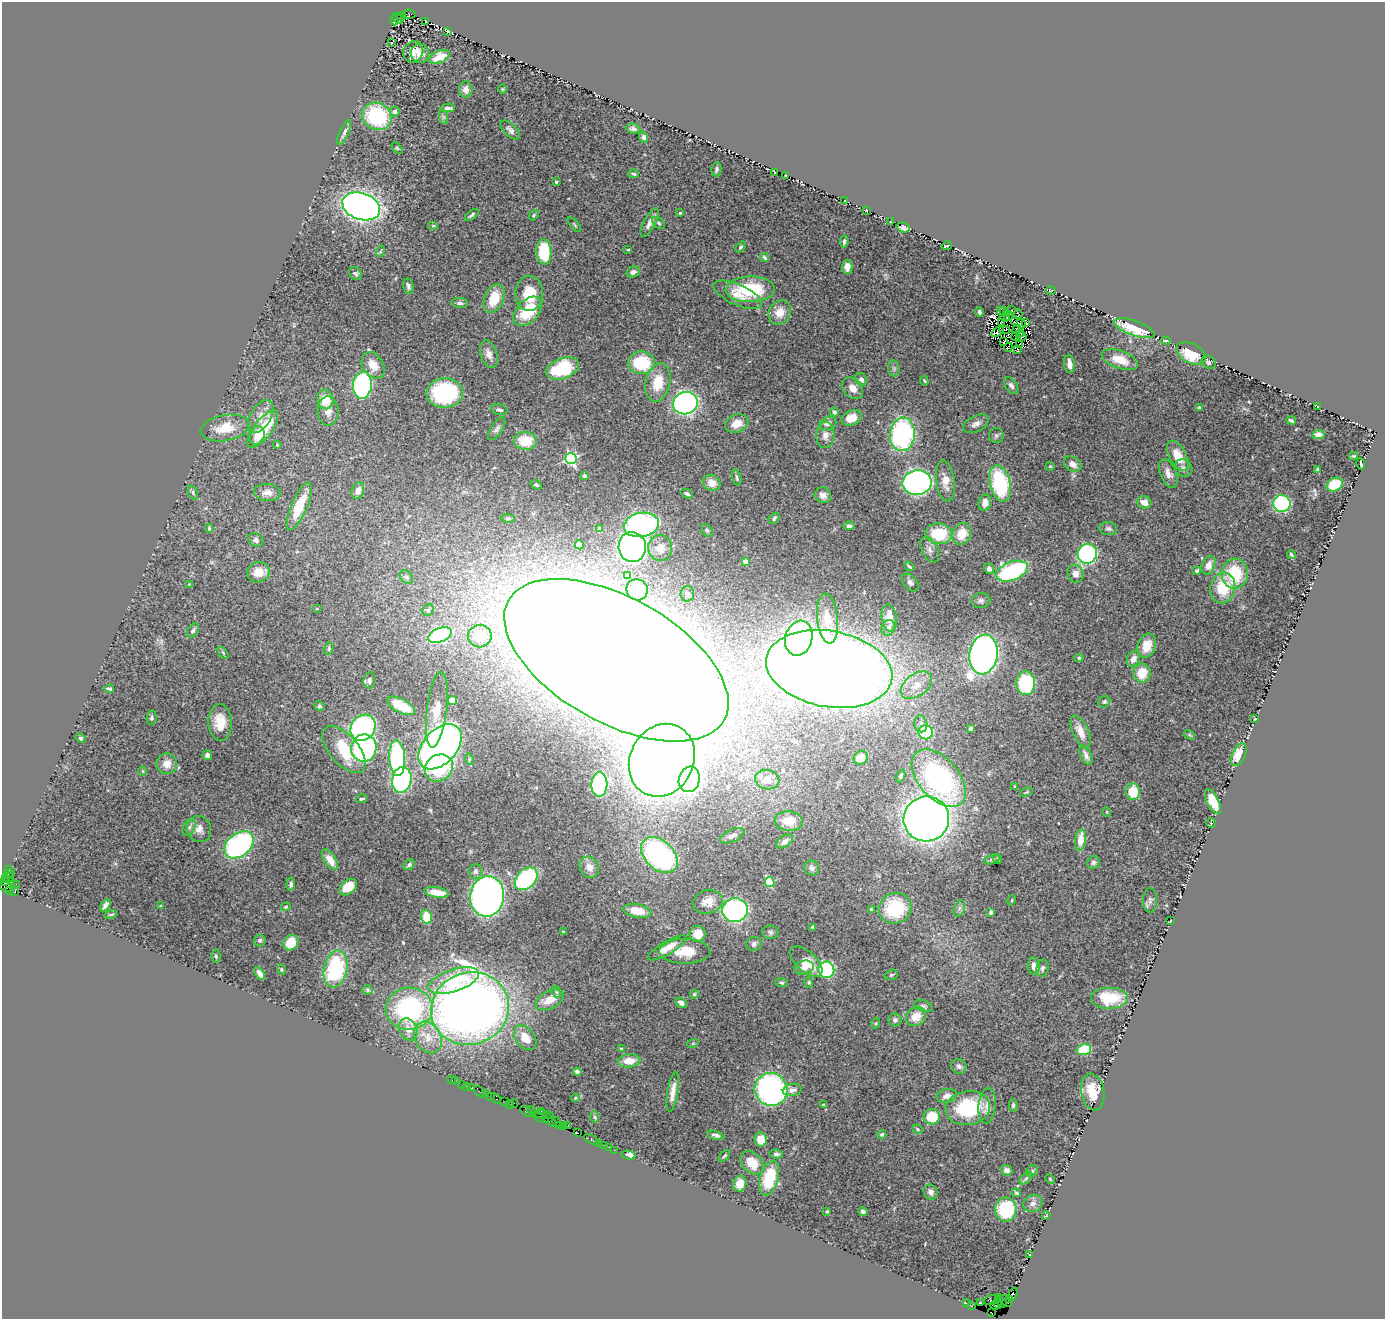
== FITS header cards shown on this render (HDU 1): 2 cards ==
NAXIS1  =                 1383
NAXIS2  =                 1317

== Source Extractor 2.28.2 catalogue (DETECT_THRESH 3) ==
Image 1383 x 1317 px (HDU 1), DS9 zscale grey, 1 PNG px = 1 image px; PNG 1387 x 1321 px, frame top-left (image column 1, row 1317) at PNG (2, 2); each listed source drawn as its Kron ellipse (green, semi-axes under 4 px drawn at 4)
Background 1.2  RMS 0.07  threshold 0.211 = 3 sigma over >= 5 px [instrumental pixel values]
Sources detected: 411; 3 with non-positive FLUX_AUTO (blend fragments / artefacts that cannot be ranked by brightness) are neither listed nor drawn; the other 408 listed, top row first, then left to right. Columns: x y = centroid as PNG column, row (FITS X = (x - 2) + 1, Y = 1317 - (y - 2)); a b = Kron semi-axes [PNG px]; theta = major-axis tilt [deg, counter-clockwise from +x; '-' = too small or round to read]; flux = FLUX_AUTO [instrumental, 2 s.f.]
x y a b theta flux
409 14 6 4 -6 540
401 16 5 3 - 81
397 18 6 4 -41 320
394 20 5 3 - 81
426 21 3 2 - 5.1
448 31 3 2 - 3.8
391 43 2 2 - 2.6
413 52 11 9 56 42
420 54 9 9 - 36
439 57 11 6 22 59
466 89 8 6 86 22
502 89 5 3 - 3.7
448 108 7 3 -3 13
395 112 5 5 - 17
377 116 15 13 -32 360
443 117 7 4 -72 7.8
633 129 7 5 -6 13
510 130 12 6 -44 19
344 132 13 4 66 16
644 137 5 4 - 12
397 148 6 4 -46 5.9
717 169 7 5 84 10
775 172 3 2 - 3.3
634 174 5 3 - 7
785 175 2 2 - 2.7
556 182 3 3 - 8.9
845 201 4 3 - 29
361 206 19 13 -20 3300
866 210 3 2 - 3.1
680 213 4 4 - 7.7
472 215 8 3 39 8.6
534 215 6 3 50 6.4
890 222 4 2 - 2.9
650 223 16 6 62 33
658 223 7 5 -41 8.7
574 225 9 3 -50 5.8
433 226 5 3 - 5.1
903 227 7 5 -16 20
844 241 6 3 82 9.1
947 246 5 2 - 5.4
740 247 6 4 51 9
628 250 3 2 - 3.6
381 251 6 3 70 5.3
544 252 12 7 -85 300
765 257 5 3 - 7.8
847 267 7 5 89 41
633 272 7 5 15 16
355 273 7 5 -42 10
408 286 8 5 -78 13
750 289 24 13 2 310
1051 290 5 4 - 3.5
529 294 17 14 88 140
738 295 26 10 -24 67
494 299 15 9 67 120
460 303 8 5 -4 13
1011 310 2 2 - 6.3
528 311 17 11 46 190
1000 311 2 2 - 3
1004 311 3 2 - 4.1
979 312 5 3 - 9.6
780 313 13 10 60 70
1007 313 3 2 - 2.3
1018 314 4 2 - 1.2
1009 316 5 2 - 1
1004 317 5 3 - 4.9
1015 322 2 2 - 3.8
1026 322 3 2 - 4.3
1002 323 3 3 - 3.6
1021 324 5 2 - 4
1134 328 21 7 -19 140
1004 330 5 2 - 0.15
1017 330 5 3 - 2.8
997 332 7 3 35 0.15
1021 333 2 2 - 3.9
1016 336 5 2 - 0.34
1021 336 5 2 - 0.11
1004 341 4 2 - 5.6
1166 341 4 2 - 6.9
1019 344 3 2 - 4.1
1008 347 5 2 - 3.6
1018 349 3 2 - 6.2
1191 353 16 9 -27 170
489 354 14 8 -72 34
1120 360 19 9 -19 77
1209 362 8 6 -31 15
642 363 13 11 -2 250
1069 364 9 5 -85 33
373 365 14 10 -57 65
562 368 17 10 20 310
894 368 8 5 -83 12
861 379 6 5 - 16
924 381 5 3 - 5.8
658 383 19 12 78 120
362 385 13 9 86 820
1011 386 9 6 -54 16
853 388 12 9 -49 43
445 393 18 14 4 450
325 399 10 8 -75 91
685 403 12 11 - 1900
1318 407 3 2 - 2.9
1199 408 4 3 - 7.9
499 410 8 5 -15 12
328 411 14 10 -88 42
834 412 4 4 - 13
261 417 18 10 59 55
852 418 10 7 24 63
1291 420 5 3 - 8.3
737 423 12 9 23 52
828 423 9 6 23 28
976 424 14 8 26 27
225 428 25 13 10 110
497 428 13 5 57 16
263 429 22 9 53 190
902 434 17 12 86 770
257 435 9 7 73 43
825 435 13 9 88 34
996 435 7 7 - 11
1318 435 6 4 6 20
525 441 11 9 -3 130
277 445 4 3 - 4.1
1178 456 16 8 -61 80
1354 456 4 4 - 4.9
571 458 5 5 - 810
1073 464 9 7 -36 33
1361 464 6 2 -74 6.7
1050 466 4 4 - 4.6
1183 468 9 8 - 19
1318 470 4 3 - 7.7
1168 473 15 8 -67 33
585 476 4 3 - 25
737 478 8 3 -75 8.5
945 481 21 9 -82 55
712 483 9 7 -31 37
917 483 14 12 2 1800
1000 483 18 10 -77 420
1335 484 8 6 28 160
536 485 6 4 -31 8.1
358 491 9 6 68 36
193 492 7 4 -66 8.8
267 493 13 8 -3 36
687 494 6 4 -26 12
823 495 8 7 - 27
1144 502 7 6 - 42
985 503 8 6 78 40
1282 503 9 8 - 510
299 506 25 8 67 150
508 518 7 4 -6 8.3
774 518 6 4 53 9
641 525 17 12 10 870
849 526 5 3 - 11
209 528 4 3 - 5.6
600 529 4 4 - 54
1108 529 9 6 -5 14
707 530 7 5 -51 8.9
939 534 13 10 -5 190
962 534 11 9 67 86
256 540 8 6 -30 16
579 545 4 4 - 17
632 547 15 13 -83 1900
660 548 13 12 - 35
930 550 14 8 -64 23
1087 554 10 9 - 730
1291 555 4 3 - 6.2
746 561 4 4 - 73
1209 565 9 6 68 42
909 566 5 3 - 7.8
989 569 5 5 - 16
1012 571 17 9 21 540
1197 571 4 3 - 9.6
258 572 11 10 - 67
1076 574 9 8 - 32
1235 574 15 13 87 230
628 575 4 3 - 24
406 577 7 6 - 12
910 582 10 7 -49 16
189 584 2 2 - 2.6
1223 588 15 12 80 170
637 590 11 10 - 150
687 594 8 6 86 13
981 600 9 7 12 17
317 608 5 3 - 4.4
428 610 6 5 - 8.2
827 618 25 10 -84 100
889 618 14 7 -82 67
888 628 8 6 63 24
193 631 8 5 56 11
440 635 12 7 22 540
480 636 12 11 - 130
799 638 18 13 74 580
1147 646 12 9 71 70
329 648 6 4 73 9.5
223 653 7 3 -53 6.8
983 655 20 14 82 2900
1079 658 4 3 - 7.4
1133 659 8 6 62 24
616 660 123 63 -29 29000
829 669 64 38 -10 9700
1142 673 9 8 - 97
369 680 8 6 81 15
1026 683 12 9 -89 350
916 685 17 11 36 64
109 689 5 3 - 7.8
452 700 4 4 - 120
1104 702 6 5 - 9
319 706 5 4 - 7.7
401 706 15 7 -27 180
437 710 38 10 83 110
152 718 7 5 81 9.1
1255 719 3 2 - 3.6
220 722 18 12 -86 92
921 724 8 6 -80 16
363 728 14 12 53 990
970 729 4 3 - 11
926 732 7 7 - 210
1081 732 18 7 -66 52
1189 735 6 4 -30 6.2
81 738 5 4 - 7.6
440 747 26 17 48 3400
364 748 14 12 79 740
344 750 28 14 -49 170
207 755 5 5 - 15
1086 755 10 5 -66 20
1239 755 12 6 65 95
397 758 18 8 -87 670
861 758 7 6 - 43
469 759 6 3 -74 6.2
662 760 37 32 63 6900
167 764 10 10 - 48
439 768 15 13 39 200
143 771 5 3 - 3.8
901 776 7 4 64 7.1
939 778 34 20 -49 790
689 779 13 10 72 1500
402 780 13 9 79 800
767 780 12 9 -12 31
599 784 12 8 87 450
1015 786 3 3 - 4.2
1026 792 7 3 23 5.3
1133 792 8 7 - 120
361 799 5 3 - 6.4
1213 802 14 6 -64 110
1107 812 5 3 - 3.4
926 819 23 22 - 4700
789 821 14 10 -3 68
1211 823 5 4 - 5.3
189 827 9 5 62 14
199 829 13 11 -71 39
732 836 13 6 23 19
1080 840 11 5 82 70
785 841 9 5 34 26
239 845 16 11 38 910
659 855 21 14 -45 950
992 859 8 4 17 8.6
998 859 5 3 - 4.4
330 860 11 5 -55 64
1093 862 6 6 - 11
409 865 6 4 30 8.9
589 867 11 9 -60 42
812 868 8 7 - 15
9 869 3 2 - 23
475 871 7 6 - 13
9 873 6 2 20 32
9 877 5 3 - 88
5 878 3 2 - 51
526 879 13 9 44 560
3 882 3 2 - 26
11 882 4 3 - 110
770 882 5 4 - 200
16 884 2 2 - 45
291 884 6 4 82 11
6 886 6 5 - 120
348 887 10 7 40 83
10 890 4 2 - 21
15 892 3 3 - 32
437 892 12 5 -10 55
487 896 20 17 81 2400
1012 900 5 3 - 4.3
1150 900 12 7 90 15
708 902 15 12 15 47
105 905 7 3 56 18
161 906 3 3 - 6
286 907 5 4 - 5.5
895 908 16 15 - 300
959 908 9 5 71 13
871 909 4 4 - 5.1
735 910 13 12 - 880
637 911 14 6 -10 91
991 912 4 3 - 10
111 914 7 2 15 4.7
427 917 7 5 -74 120
1170 921 2 2 - 3
813 927 4 3 - 7.3
563 931 3 2 - 3
770 932 8 7 - 13
698 934 8 8 - 61
260 940 6 6 - 10
291 943 8 7 - 92
754 944 7 7 - 14
667 948 22 6 30 60
685 951 25 12 0 100
216 956 6 4 -88 7.9
806 962 20 10 -42 89
1034 966 9 6 -84 31
804 968 10 7 13 27
1042 968 9 6 80 13
281 969 5 3 - 4.7
336 969 19 11 78 390
826 970 8 8 - 450
260 973 7 4 -56 21
891 975 7 5 16 7.6
454 980 26 11 18 230
809 982 5 4 - 6.2
782 983 6 4 -7 7
367 990 5 5 - 6.1
557 992 6 4 -70 6.8
694 994 4 3 - 6.3
1110 998 19 11 0 120
550 1000 15 8 28 61
681 1003 6 4 -32 19
924 1006 9 5 -22 11
470 1008 39 36 19 4900
409 1009 23 21 4 630
916 1017 10 9 - 66
895 1020 6 6 - 14
876 1023 5 3 - 4.8
408 1029 11 9 -63 42
428 1037 17 13 -59 78
525 1038 14 9 -53 65
693 1043 6 3 19 4.7
621 1049 3 2 - 5.5
1084 1049 7 5 13 180
629 1061 11 6 6 62
959 1066 8 7 - 15
577 1072 4 4 - 10
452 1079 3 2 - 21
455 1081 3 3 - 7.4
462 1084 2 2 - 30
466 1086 3 2 - 30
472 1088 3 3 - 86
771 1089 17 16 - 1100
792 1090 9 6 12 21
480 1092 7 2 -49 31
673 1092 20 5 81 43
1093 1092 18 11 -80 110
486 1093 3 3 - 100
490 1096 4 2 - 22
947 1096 10 6 12 27
496 1098 6 4 -48 190
575 1098 4 3 - 3.6
505 1101 3 2 - 35
514 1103 4 2 - 53
509 1104 4 2 - 82
824 1105 4 3 - 16
1013 1105 6 4 89 8.2
987 1106 18 8 84 39
968 1108 22 17 8 380
532 1110 4 3 - 100
526 1111 7 3 -34 150
541 1111 4 2 - 42
544 1115 10 3 -6 44
595 1117 6 4 -87 5.5
932 1117 8 8 - 140
541 1118 8 3 -21 290
550 1120 8 4 -43 160
556 1122 5 4 - 110
568 1125 2 2 - 6.6
560 1126 3 3 - 38
564 1127 4 2 - 9.8
917 1129 5 3 - 5.2
577 1133 3 2 - 42
882 1134 4 4 - 8.5
716 1135 8 4 -12 14
591 1139 8 3 -28 170
761 1139 7 6 - 75
598 1143 3 2 - 76
603 1145 4 2 - 53
609 1147 2 2 - 21
614 1150 2 2 - 23
776 1154 7 4 -9 13
629 1155 7 4 -14 66
725 1156 7 3 46 6.7
752 1163 13 9 -45 95
1007 1170 6 5 - 16
1032 1171 6 5 - 7
769 1178 18 9 74 230
1026 1178 7 4 45 9
1050 1179 5 3 - 4.2
740 1184 8 6 79 53
931 1192 8 6 -59 20
1016 1193 5 3 - 6.2
1033 1203 10 8 29 20
1006 1210 12 10 89 210
827 1211 3 3 - 4.5
863 1212 4 4 - 14
1046 1216 4 2 - 3.4
1030 1255 3 2 - 2.6
1013 1294 6 4 68 120
999 1298 2 2 - 5.8
991 1300 7 5 16 340
1010 1300 2 2 - 16
1006 1301 7 2 -47 44
966 1303 3 2 - 31
981 1303 3 2 - 20
998 1303 6 3 -86 100
1003 1303 4 3 - 66
995 1305 4 3 - 29
971 1306 4 3 - 49
991 1313 4 2 - 41
At the frame edge (FLAGS 8, measured only in part): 1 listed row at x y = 3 882
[3 non-positive-flux detections neither listed nor drawn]